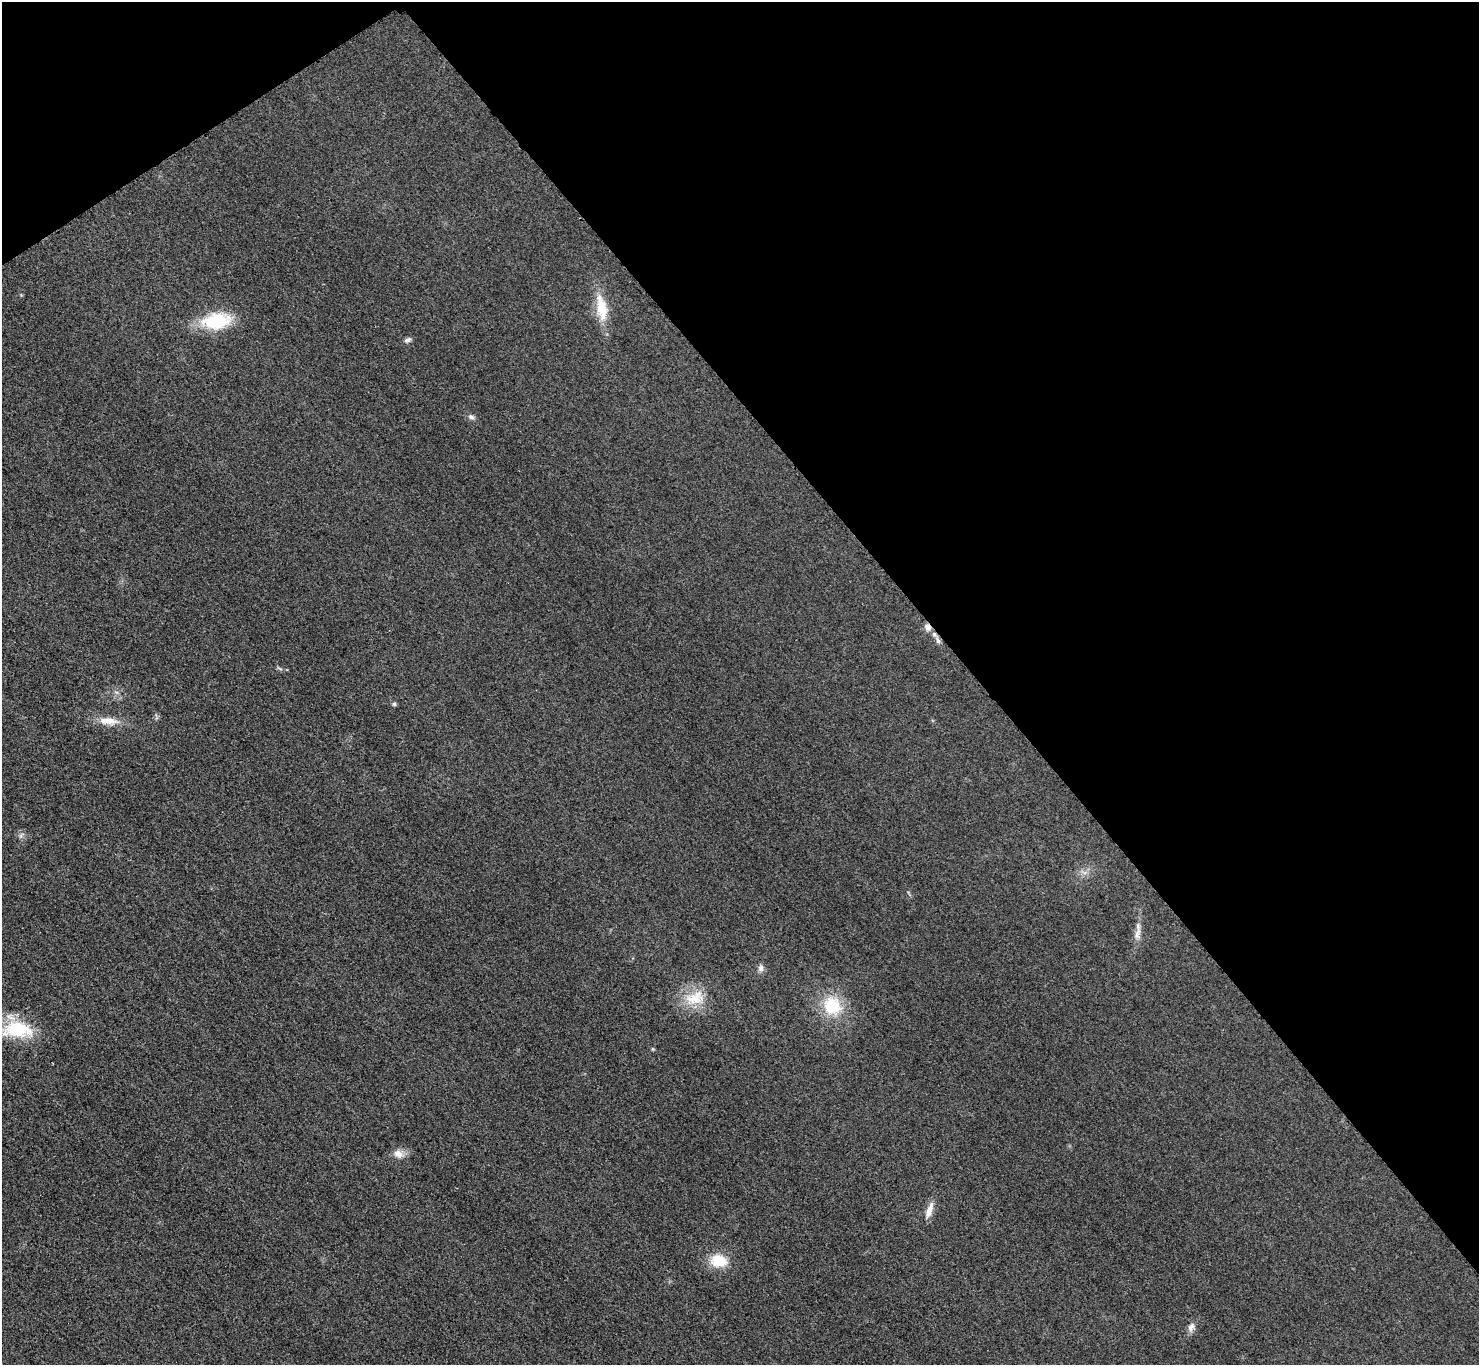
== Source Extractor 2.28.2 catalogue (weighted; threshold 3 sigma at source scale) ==
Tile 3 of 4 x 4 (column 3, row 1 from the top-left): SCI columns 2977-4453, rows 4265-5627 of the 5953 x 5949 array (HDU 1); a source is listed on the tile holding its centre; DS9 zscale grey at full resolution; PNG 1481 x 1367 px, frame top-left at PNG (2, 2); no overlay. Shown black and unused: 37% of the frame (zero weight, under 3 of 4 exposures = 2% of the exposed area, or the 3 px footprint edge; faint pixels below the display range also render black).
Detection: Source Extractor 2.28.2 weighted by HDU 2 'WHT'; one run over the whole footprint, this tile lists its part. Background 0.0329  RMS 0.0064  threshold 0.0287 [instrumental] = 3 sigma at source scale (4.5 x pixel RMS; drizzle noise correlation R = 1.50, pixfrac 1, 0.05/0.05 arcsec/px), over >= 5 px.
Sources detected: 24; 1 inside a brighter listed object's ellipse — not listed separately; the other 23 listed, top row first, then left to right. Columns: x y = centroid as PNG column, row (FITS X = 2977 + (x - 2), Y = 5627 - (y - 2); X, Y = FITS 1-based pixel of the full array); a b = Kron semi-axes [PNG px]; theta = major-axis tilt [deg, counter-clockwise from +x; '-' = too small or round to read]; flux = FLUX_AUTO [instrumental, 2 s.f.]
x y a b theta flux
602 308 34 13 -80 19
216 321 38 20 9 32
408 340 10 6 22 2
471 417 11 7 -27 2.2
927 627 9 7 -66 3.4
934 634 7 6 - 2
279 668 10 3 -29 1
116 692 7 4 -18 1.2
394 704 5 5 - 1.1
156 718 7 4 71 1.1
108 721 28 10 -4 10
21 835 10 5 52 1.8
1084 872 12 5 -18 2.6
1137 934 21 8 78 5.4
761 968 12 7 86 2.7
695 998 32 21 15 20
832 1006 26 23 -58 28
17 1030 43 22 -3 38
653 1049 5 4 - 0.69
399 1154 15 11 -21 5.3
929 1210 22 8 71 6.2
719 1261 18 13 -10 18
1191 1327 14 8 68 3.7
Overlapping masked pixels (flux is a lower limit): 2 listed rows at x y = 927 627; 934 634